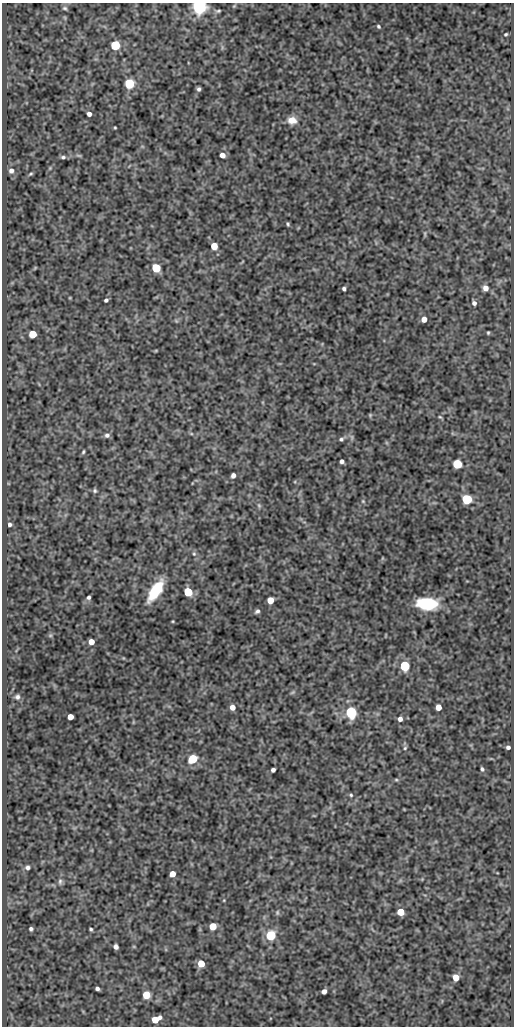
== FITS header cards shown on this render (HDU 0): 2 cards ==
NAXIS1  =                  512
NAXIS2  =                 1024

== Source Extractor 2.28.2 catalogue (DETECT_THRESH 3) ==
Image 512 x 1024 px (HDU 0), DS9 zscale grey, 1 PNG px = 1 image px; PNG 516 x 1028 px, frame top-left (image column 1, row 1024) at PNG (2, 3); no overlay
Background 52.4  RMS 0.45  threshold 1.34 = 3 sigma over >= 5 px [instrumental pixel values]
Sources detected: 86; all 86 listed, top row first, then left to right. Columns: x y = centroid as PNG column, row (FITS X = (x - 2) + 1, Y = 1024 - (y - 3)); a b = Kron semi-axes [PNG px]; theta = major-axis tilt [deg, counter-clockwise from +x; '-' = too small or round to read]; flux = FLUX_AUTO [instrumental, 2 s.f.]
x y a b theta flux
234 6 5 4 - 31
199 7 5 5 - 12000
65 8 7 5 11 53
218 11 6 4 10 45
378 26 5 4 - 46
506 34 4 3 - 35
115 45 5 5 - 3200
129 83 5 5 - 3000
199 89 4 3 - 61
89 114 4 4 - 120
292 120 9 8 - 320
115 128 3 2 - 27
79 155 8 4 -9 43
222 155 5 4 - 190
63 157 6 5 - 63
50 168 5 4 - 30
11 171 7 6 - 130
30 174 7 4 27 43
288 224 4 3 - 41
425 234 9 3 -86 42
214 246 5 5 - 540
156 268 5 5 - 1800
485 288 6 5 - 210
344 289 4 3 - 61
106 300 4 3 - 66
474 303 5 5 - 100
424 319 5 4 - 250
176 321 6 4 -19 40
488 333 3 3 - 34
33 334 5 5 - 1100
370 415 4 4 - 34
440 417 6 3 -43 35
107 435 7 6 - 89
352 437 7 4 -72 54
341 439 5 5 - 58
83 452 5 3 - 41
342 461 4 4 - 96
457 464 5 5 - 2000
233 475 4 4 - 130
95 491 5 5 - 53
467 499 5 5 - 3400
363 501 5 4 - 36
259 505 7 5 -69 58
10 524 5 4 - 75
194 554 6 5 - 56
155 591 22 9 57 1200
188 592 5 5 - 1700
89 597 4 4 - 68
270 600 5 5 - 530
427 604 19 10 -4 1300
257 611 6 5 - 70
173 621 4 3 - 25
50 635 6 4 0 40
91 642 5 4 - 340
405 666 5 5 - 3600
293 692 7 4 31 42
17 697 7 7 - 85
232 707 5 5 - 230
438 707 5 5 - 320
351 712 5 5 - 5800
70 717 5 4 - 350
400 719 5 5 - 120
508 747 4 4 - 73
405 748 5 4 - 42
193 759 6 5 - 1800
482 769 5 4 - 54
273 770 4 4 - 89
396 780 6 4 -1 36
351 795 4 4 - 39
27 867 6 6 - 91
172 874 5 4 - 370
60 882 9 6 89 86
224 900 5 3 - 23
277 912 7 5 90 51
400 912 5 5 - 620
213 926 5 5 - 600
31 929 4 4 - 63
91 929 3 3 - 44
271 935 5 5 - 2900
116 947 5 4 - 120
201 964 5 5 - 650
456 978 5 5 - 350
97 989 4 3 - 76
324 991 5 4 - 140
146 995 5 5 - 830
155 1019 7 5 27 650
At the frame edge (FLAGS 8, measured only in part): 1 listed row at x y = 199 7